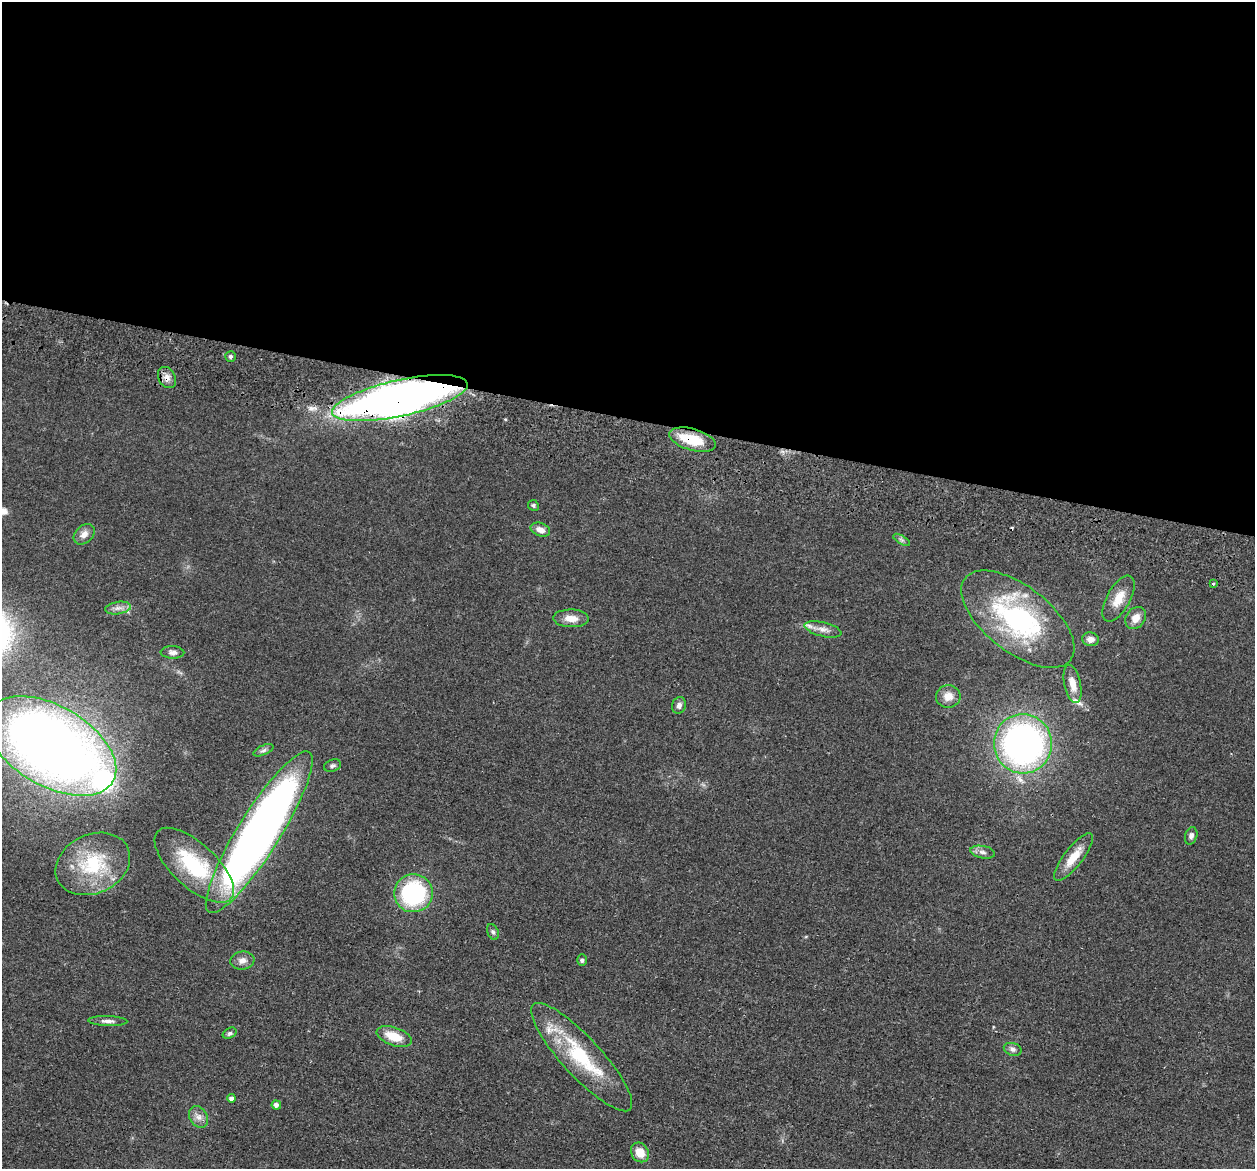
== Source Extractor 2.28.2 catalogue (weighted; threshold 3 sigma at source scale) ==
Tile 3 of 4 x 4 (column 3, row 1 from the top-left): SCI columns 2523-3775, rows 3801-4967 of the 5045 x 5146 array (HDU 1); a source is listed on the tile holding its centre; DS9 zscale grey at full resolution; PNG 1257 x 1171 px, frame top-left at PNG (2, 2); each listed source drawn as its Kron ellipse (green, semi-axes under 4 px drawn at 4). Shown black and unused: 36% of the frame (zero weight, under 2 of 3 exposures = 3% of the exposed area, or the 3 px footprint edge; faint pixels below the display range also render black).
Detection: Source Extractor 2.28.2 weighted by HDU 2 'WHT'; one run over the whole footprint, this tile lists its part. Background 0.0513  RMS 0.0067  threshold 0.0299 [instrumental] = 3 sigma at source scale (4.5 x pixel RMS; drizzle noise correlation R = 1.50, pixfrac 1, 0.05/0.05 arcsec/px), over >= 5 px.
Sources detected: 49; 1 cosmic-ray / hot-pixel residue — neither listed nor drawn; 5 inside a brighter listed object's ellipse — not listed separately; the other 43 listed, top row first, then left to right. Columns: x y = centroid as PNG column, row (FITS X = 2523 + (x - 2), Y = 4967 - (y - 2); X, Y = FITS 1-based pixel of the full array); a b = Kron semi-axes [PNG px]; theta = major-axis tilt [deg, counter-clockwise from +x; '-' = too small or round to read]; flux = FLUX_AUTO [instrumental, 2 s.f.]
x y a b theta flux
230 356 5 5 - 1.4
167 378 11 8 -60 4.3
400 398 69 18 12 580
692 440 24 10 -16 22
533 505 6 5 - 1.1
540 530 10 6 -20 4.8
84 534 12 8 42 4.5
901 540 9 4 -31 1.5
1213 583 3 3 - 1.1
1118 599 25 11 61 11
118 608 13 6 8 3.6
571 618 18 9 -2 6.9
1136 618 12 9 53 6.1
1018 619 67 33 -38 100
823 629 19 7 -14 4.6
1090 639 8 6 -10 4
172 652 12 6 -2 2.7
1073 684 19 8 -78 7.3
948 696 12 11 - 6.2
679 705 8 6 72 2.6
1023 744 29 29 - 240
51 746 71 40 -30 670
263 750 11 4 23 1.8
333 766 9 6 18 1.7
259 832 94 21 58 530
1191 836 9 6 72 2.3
983 852 12 6 -11 2.8
1074 857 29 9 52 12
93 864 39 29 25 43
194 865 50 22 -43 55
413 893 19 19 - 71
493 932 8 5 -66 1.6
242 960 12 9 7 4.4
582 960 6 5 - 1.4
108 1021 20 5 -2 3.3
230 1033 7 5 29 1.6
394 1036 18 9 -19 14
1013 1049 9 6 -17 2.3
582 1057 71 19 -47 50
232 1098 4 4 - 2.6
276 1105 4 4 - 2.5
199 1117 11 8 -58 4.1
640 1152 10 8 -58 9.1
Overlapping masked pixels (flux is a lower limit): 3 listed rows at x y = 167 378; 400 398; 692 440